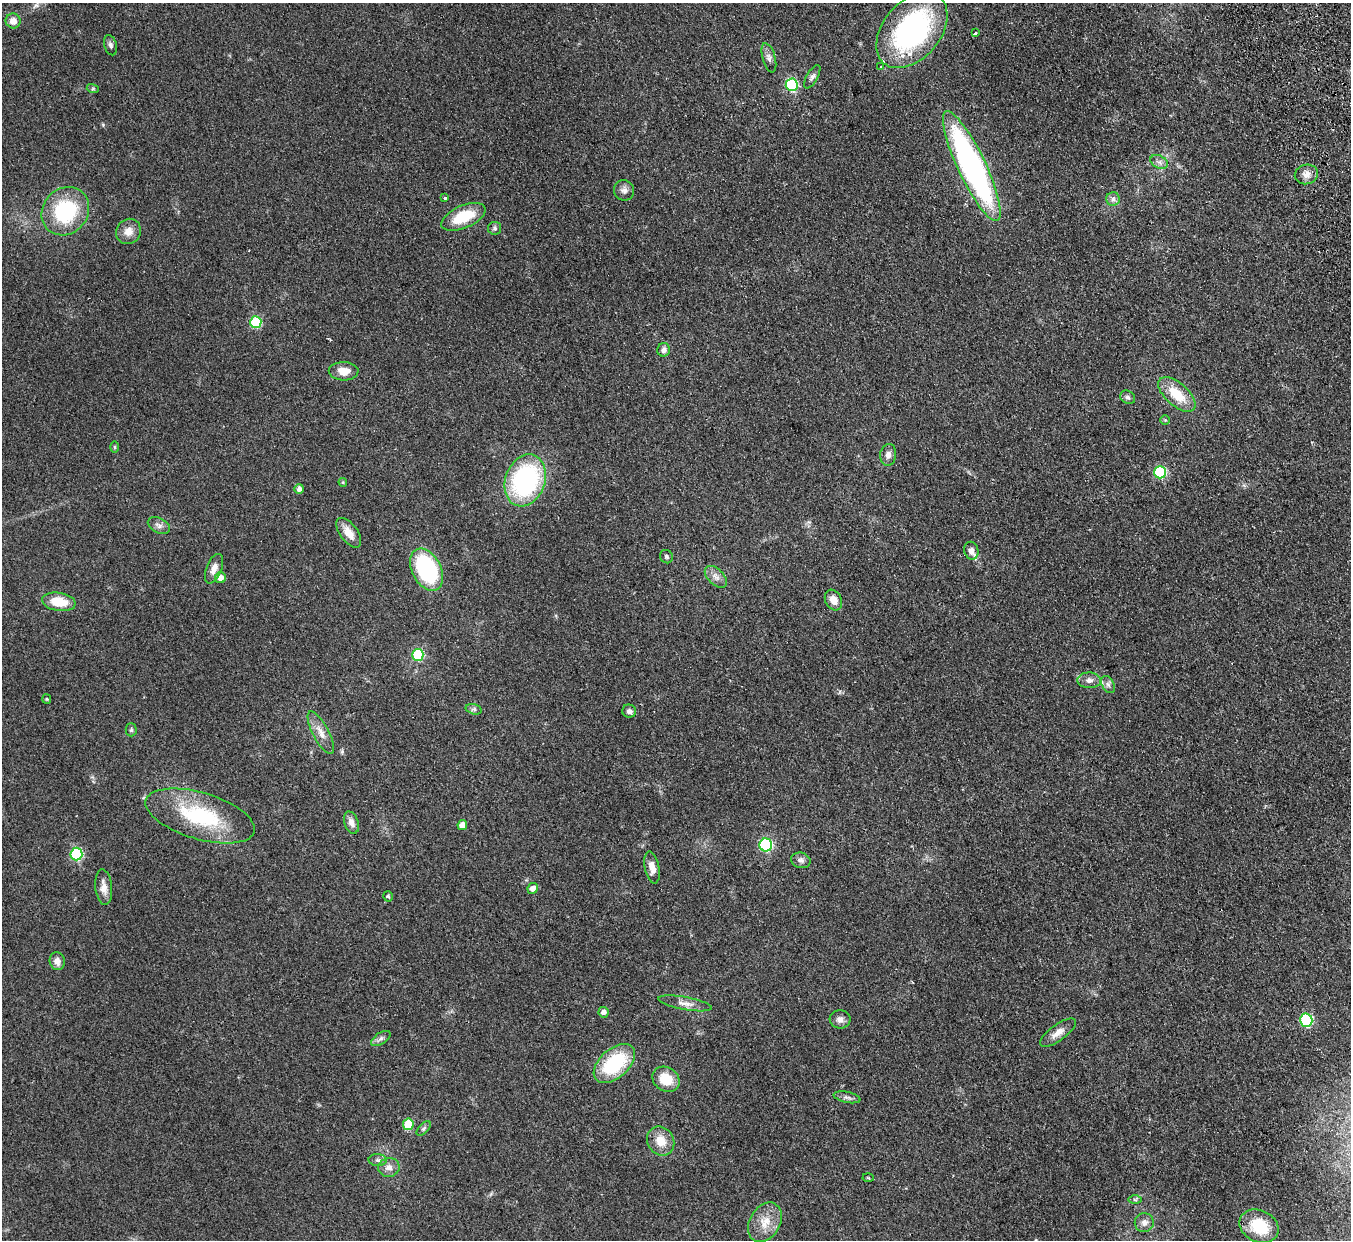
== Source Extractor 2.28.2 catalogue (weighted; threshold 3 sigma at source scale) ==
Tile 10 of 4 x 4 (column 2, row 3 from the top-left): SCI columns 1404-2752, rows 1537-2774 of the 5506 x 5424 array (HDU 1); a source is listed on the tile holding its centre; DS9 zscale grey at full resolution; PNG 1353 x 1242 px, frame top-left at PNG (2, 3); each listed source drawn as its Kron ellipse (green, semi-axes under 4 px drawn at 4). Shown black and unused: <1% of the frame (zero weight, under 2 of 3 exposures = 3% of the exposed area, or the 3 px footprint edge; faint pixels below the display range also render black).
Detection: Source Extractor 2.28.2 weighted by HDU 2 'WHT'; one run over the whole footprint, this tile lists its part. Background 0.0678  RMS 0.0077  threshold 0.0345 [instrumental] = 3 sigma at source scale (4.5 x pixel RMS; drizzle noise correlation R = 1.50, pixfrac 1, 0.05/0.05 arcsec/px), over >= 5 px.
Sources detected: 83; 4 inside a brighter listed object's ellipse — not listed separately; the other 79 listed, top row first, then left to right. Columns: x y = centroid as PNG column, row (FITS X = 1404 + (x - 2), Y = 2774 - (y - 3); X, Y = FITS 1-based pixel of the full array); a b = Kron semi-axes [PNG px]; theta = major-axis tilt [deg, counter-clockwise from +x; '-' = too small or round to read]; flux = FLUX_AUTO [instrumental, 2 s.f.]
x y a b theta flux
13 21 7 7 - 6.3
912 30 43 28 49 140
975 33 3 3 - 2.4
111 45 10 6 -73 2.4
769 58 15 6 -74 3.4
881 67 3 3 - 1.1
812 77 13 5 60 2.6
792 85 6 6 - 71
93 89 6 4 -17 1
1159 162 9 6 -26 3
972 166 60 14 -65 250
1306 174 12 9 12 5.1
624 190 10 10 - 3.5
445 198 3 3 - 1.2
1113 199 7 7 - 2.7
65 211 25 22 49 59
463 217 23 11 24 27
495 228 6 6 - 1.8
128 231 13 12 - 7.1
256 322 6 5 - 40
664 350 7 6 - 3.2
344 371 15 9 -1 8.8
1177 394 23 11 -42 21
1128 397 8 6 -32 2
1165 420 5 5 - 0.94
114 447 6 3 -90 0.81
888 455 11 8 81 3.9
1160 472 6 6 - 66
525 480 26 20 70 120
343 482 4 4 - 0.83
299 489 5 4 - 3
159 525 12 7 -27 3.3
349 533 17 8 -54 9.2
971 551 9 7 -78 3.9
666 557 7 6 - 1.6
214 569 16 7 68 5.8
427 570 22 14 -63 81
716 577 13 7 -44 4.3
220 578 5 5 - 5.8
833 600 11 8 -62 7.6
59 602 17 9 -10 16
418 655 6 5 - 55
1089 680 11 7 -2 4.2
1108 684 9 6 -63 2.5
47 699 5 4 - 0.76
474 709 8 5 -14 1.8
629 711 7 6 - 2.6
131 730 6 5 - 1.4
321 733 23 8 -62 7.4
200 816 56 23 -16 62
351 823 11 7 -70 4.5
462 825 5 4 - 6.2
766 845 6 6 - 75
76 854 6 6 - 67
801 860 10 7 -14 2.7
652 868 16 7 -79 6.8
104 887 18 8 -85 6.4
533 888 5 5 - 4
388 896 5 4 - 1.2
57 961 9 7 -74 4.9
685 1003 27 6 -10 5.7
603 1012 5 5 - 3.6
840 1019 10 9 - 4
1306 1020 6 6 - 68
1058 1033 21 8 35 6.5
381 1038 11 5 34 2.5
614 1063 24 14 42 49
666 1079 14 12 -34 17
847 1097 13 5 -12 2.6
408 1124 6 5 - 25
424 1128 9 4 46 1.6
661 1141 15 13 -58 11
378 1160 9 6 -1 2.2
389 1167 10 9 - 4.7
868 1178 5 3 - 0.72
1135 1200 6 4 -1 1.3
765 1222 21 15 60 13
1144 1223 9 9 - 4.3
1259 1226 20 16 -26 25